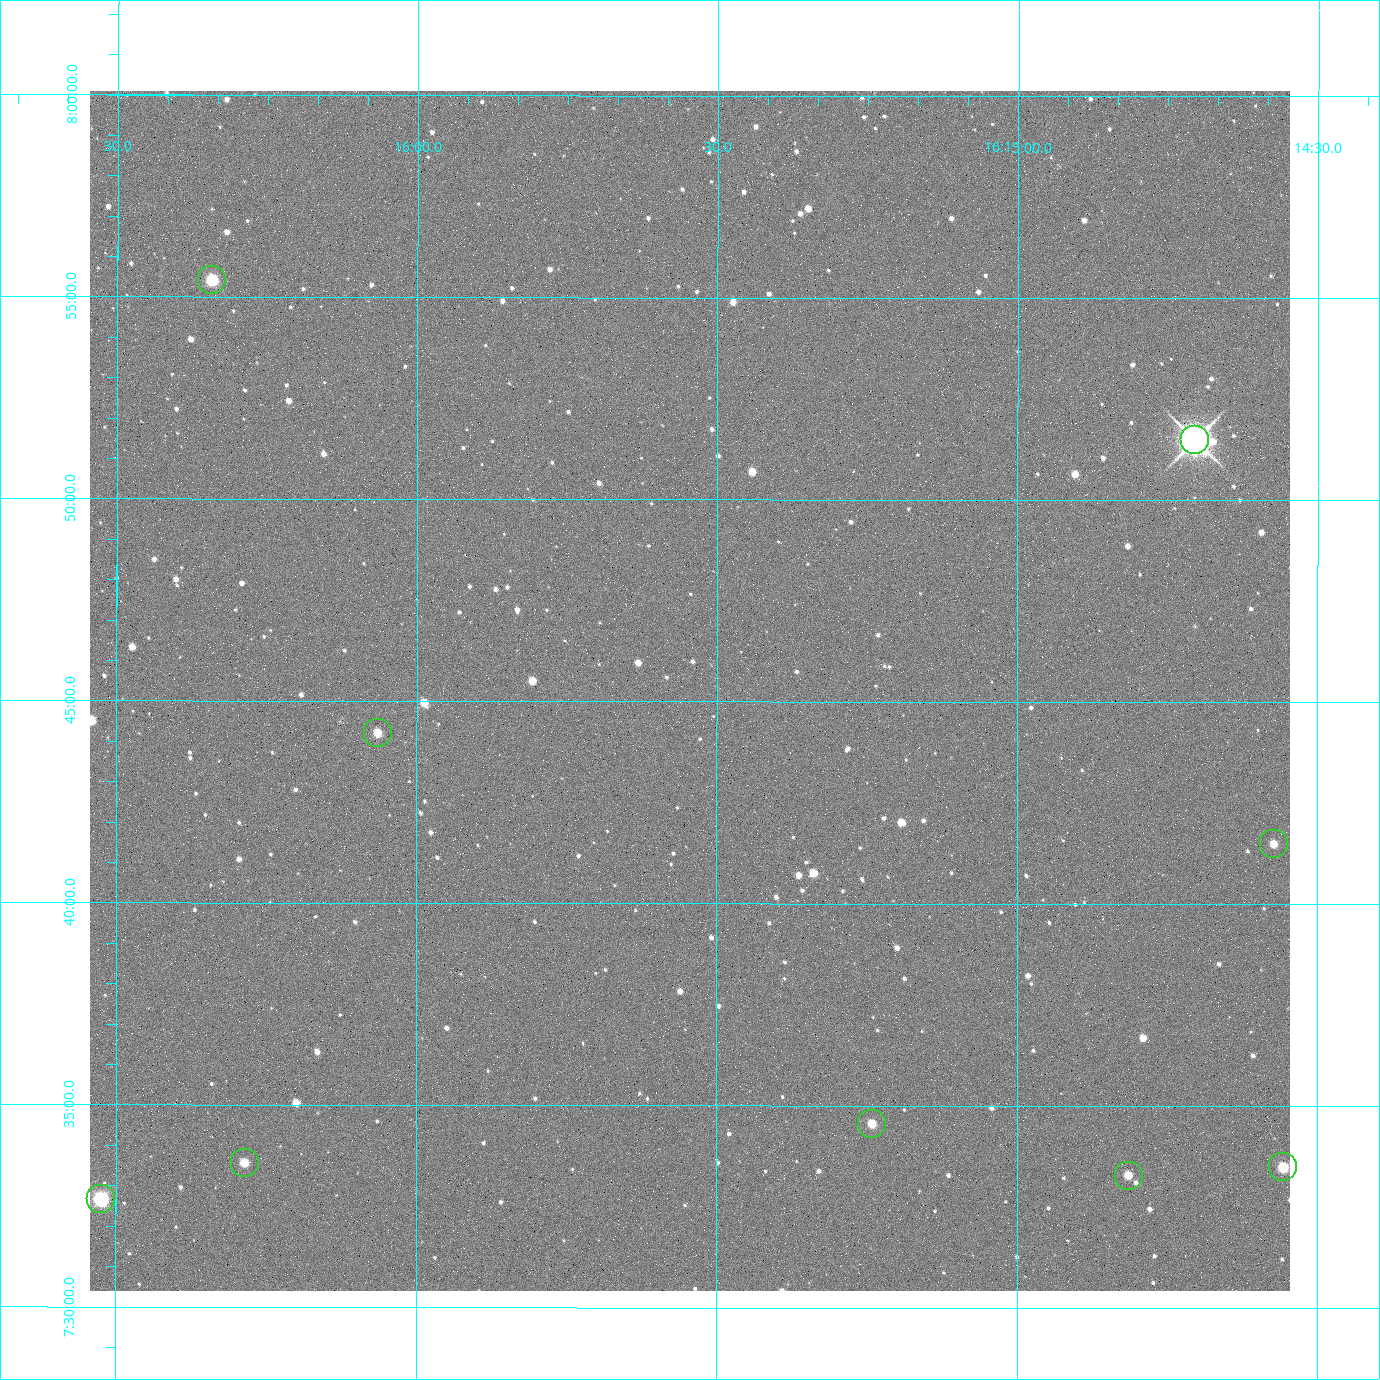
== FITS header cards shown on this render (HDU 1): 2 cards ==
NAXIS1  =                 2400 / Width of image data
NAXIS2  =                 2400 / Height of image data

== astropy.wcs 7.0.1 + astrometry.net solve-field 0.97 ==
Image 2400 x 2400 px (HDU 1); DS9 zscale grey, zoomed out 1/2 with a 90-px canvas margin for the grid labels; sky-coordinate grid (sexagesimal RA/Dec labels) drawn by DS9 from the SOLVED WCS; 9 Tycho-2 reference stars matched to detected sources circled (green)
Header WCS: RA---TAN/DEC--TAN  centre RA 16:15:33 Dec +07:45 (243.89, +7.75 deg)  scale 0.74 arcsec/px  FOV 29.6' x 29.6'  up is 0 deg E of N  parity normal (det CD < 0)
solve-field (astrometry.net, Tycho-2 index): VERIFIED the header's WCS against the Tycho-2 star catalogue (5 matches, 0 conflicts) and refined it, rather than solving blind
Solved WCS: RA---TAN-SIP/DEC--TAN-SIP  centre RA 16:15:33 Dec +07:45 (243.89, +7.75 deg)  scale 0.743 arcsec/px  FOV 29.7' x 29.7'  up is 0 deg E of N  parity normal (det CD < 0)
The solver's refit moves the header's centre by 3.1 arcsec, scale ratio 1.003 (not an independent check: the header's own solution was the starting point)
Tycho-2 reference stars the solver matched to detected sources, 9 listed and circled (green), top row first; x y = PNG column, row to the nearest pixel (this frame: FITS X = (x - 90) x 2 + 1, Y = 2400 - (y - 91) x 2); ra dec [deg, ICRS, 3 dp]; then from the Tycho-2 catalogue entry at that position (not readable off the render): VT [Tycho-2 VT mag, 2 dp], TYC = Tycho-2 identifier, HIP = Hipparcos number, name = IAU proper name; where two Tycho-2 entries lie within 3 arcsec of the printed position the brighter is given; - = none
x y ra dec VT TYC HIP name
212 280 244.086 +7.924 10.10 946-635-1 - -
1195 440 243.676 +7.858 6.72 946-1598-1 79608 -
378 734 244.016 +7.737 11.56 946-881-1 - -
1274 844 243.643 +7.692 11.91 946-916-1 - -
872 1124 243.810 +7.576 11.94 946-1047-1 - -
244 1163 244.071 +7.560 11.55 946-984-1 - -
1283 1168 243.639 +7.558 10.81 946-1083-1 - -
1128 1176 243.703 +7.555 12.21 946-959-1 - -
100 1200 244.131 +7.544 9.21 946-968-1 - -